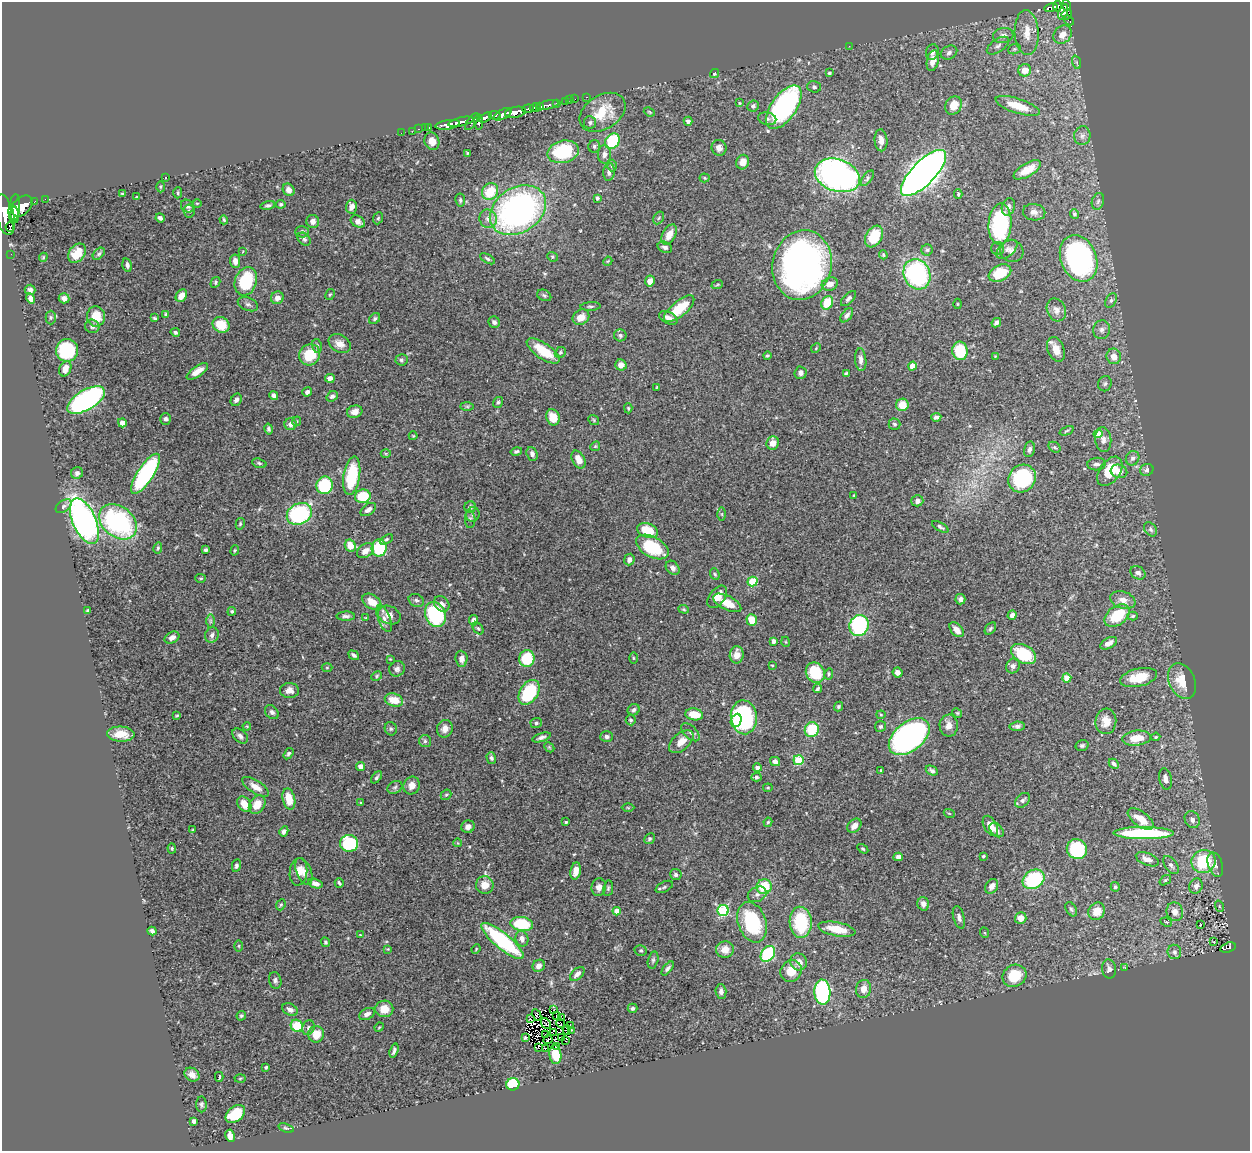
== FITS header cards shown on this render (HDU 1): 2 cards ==
NAXIS1  =                 1248
NAXIS2  =                 1149

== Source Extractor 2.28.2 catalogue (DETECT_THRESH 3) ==
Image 1248 x 1149 px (HDU 1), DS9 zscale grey, 1 PNG px = 1 image px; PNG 1252 x 1153 px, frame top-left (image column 1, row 1149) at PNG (2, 2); each listed source drawn as its Kron ellipse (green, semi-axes under 4 px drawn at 4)
Background 0.521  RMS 0.019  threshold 0.0563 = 3 sigma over >= 5 px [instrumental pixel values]
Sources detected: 496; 5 with non-positive FLUX_AUTO (blend fragments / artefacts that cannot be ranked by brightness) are neither listed nor drawn; the other 491 listed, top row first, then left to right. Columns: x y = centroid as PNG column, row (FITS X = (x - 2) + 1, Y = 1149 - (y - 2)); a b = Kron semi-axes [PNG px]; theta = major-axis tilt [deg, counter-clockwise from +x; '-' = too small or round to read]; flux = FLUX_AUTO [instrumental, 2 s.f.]
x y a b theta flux
1066 5 6 4 -66 120
1057 6 5 4 - 68
1051 8 7 4 14 100
1063 12 8 4 71 160
1067 15 5 5 - 47
1069 20 6 3 -44 11
1027 33 22 12 -87 21
1003 35 10 7 9 6.4
1062 35 10 8 45 13
849 46 2 2 - 0.64
998 46 13 6 34 5.5
1014 49 6 5 - 2
932 52 8 6 76 4.1
949 53 9 6 27 3.7
933 61 10 6 78 12
1076 62 7 4 -71 2.2
1025 70 6 6 - 15
714 73 5 4 - 2
829 73 3 3 - 1.6
814 87 7 5 -17 3.2
587 97 3 2 - 6.1
575 99 2 2 - 5.2
570 100 2 2 - 3.8
566 101 3 3 - 28
556 103 4 3 - 42
739 103 3 3 - 1.2
548 105 11 3 13 88
953 105 9 7 61 14
540 106 3 3 - 160
753 106 6 5 - 3.8
1018 106 23 7 -18 28
784 107 25 12 54 260
535 108 6 3 0 250
528 109 6 3 5 150
515 112 10 5 11 830
603 112 25 17 32 39
649 112 6 4 -22 1.5
503 114 9 5 28 290
495 115 6 3 -5 110
485 117 7 4 32 300
767 119 9 6 -13 4.1
688 121 4 4 - 5.8
461 122 13 3 14 470
472 122 10 4 55 90
479 122 7 3 -87 93
590 122 6 6 - 3
448 125 12 4 8 550
429 127 3 3 - 13
425 128 3 2 - 5.5
418 129 3 2 - 13
412 131 2 2 - 5.2
401 133 2 2 - 6.2
1082 136 9 8 - 6.1
881 140 11 6 -85 8.4
432 141 9 7 -71 11
612 141 8 6 53 71
594 146 6 6 - 2.8
719 148 8 7 - 6.8
563 152 16 11 15 92
467 153 3 2 - 1.1
604 154 9 6 88 5.3
743 162 7 6 - 9.9
612 165 6 4 88 2.5
1027 170 15 6 30 17
609 172 9 5 84 4.8
923 173 30 11 46 1400
837 175 23 16 -19 400
165 177 3 2 - 3.7
705 178 5 4 - 1.5
867 178 9 4 52 2.7
160 187 5 3 - 1.4
289 190 7 5 -55 6.8
490 191 9 7 51 36
122 193 4 2 - 0.91
178 193 6 4 88 1.8
958 194 5 4 - 1.7
136 197 3 2 - 1.1
597 198 4 3 - 2.4
45 199 2 2 - 5.1
460 200 6 5 - 2.2
1098 201 8 6 72 3.5
34 202 3 2 - 20
197 203 5 3 - 1.3
281 204 4 4 - 3
268 205 7 4 12 3.1
22 206 12 8 43 990
188 206 7 6 - 3.3
351 207 7 5 89 6.4
1008 207 9 6 73 4
14 208 14 5 83 640
518 210 30 22 33 430
189 211 6 5 - 2.2
1034 212 11 8 -9 6.3
1074 214 5 4 - 2.7
5 215 21 9 -76 1200
15 215 8 4 -83 340
160 218 5 3 - 3.5
378 218 6 4 67 1.7
659 218 7 5 58 2.4
488 219 9 8 - 8
224 220 4 3 - 1.5
313 221 6 6 - 6.8
358 221 7 5 -32 6.5
1000 224 20 11 86 130
10 227 5 3 - 60
302 232 6 5 - 3.7
669 235 11 6 63 12
874 236 12 8 59 34
304 239 7 5 -45 3.4
665 247 7 5 -25 4.5
998 249 6 6 - 3.6
1007 249 12 7 40 6.6
927 250 5 5 - 2.5
243 251 3 2 - 0.85
1012 251 12 10 -24 6.4
77 253 10 7 53 19
11 254 2 2 - 0.96
99 254 7 4 45 2.3
883 255 4 3 - 1.6
43 257 4 4 - 1.4
552 257 5 4 - 1.8
1079 258 24 18 -68 330
487 259 8 4 -29 2.5
235 261 7 5 -83 7.7
608 261 5 3 - 1.1
127 265 7 4 -76 3.8
802 265 35 29 77 570
1000 273 12 8 26 36
917 274 16 13 -65 170
246 281 14 11 70 63
650 281 5 4 - 9.2
215 282 6 4 59 2.1
830 284 8 6 22 9.5
717 285 6 3 20 1.6
30 290 5 5 - 3.8
330 294 6 4 60 1.7
544 295 7 5 -27 2.6
181 296 7 5 54 16
31 298 5 4 - 5.4
64 298 5 5 - 5.3
277 298 6 6 - 6.8
848 299 9 5 45 3.7
1111 300 8 5 63 3.2
827 303 7 5 61 39
248 304 10 6 -21 4.1
957 304 5 3 - 1
590 306 10 3 3 2.3
679 309 18 7 39 42
1056 310 12 9 -65 8.4
166 314 4 4 - 2.7
847 315 8 5 51 4.6
96 316 10 9 - 23
51 317 7 5 90 2.5
581 317 9 7 34 15
155 318 4 3 - 1.6
668 318 10 5 -26 7.7
375 319 6 5 - 2.4
494 322 6 5 - 3.9
996 323 5 4 - 4.2
221 325 9 7 -32 29
92 326 7 6 - 5.1
1102 330 9 8 - 5.4
175 332 5 4 - 2.9
620 335 6 6 - 2.8
340 344 12 8 -30 9.7
317 346 7 4 -76 2.4
816 348 5 4 - 1.3
1056 349 13 8 -68 15
67 350 11 11 - 90
543 351 19 7 -34 38
960 351 9 7 -83 50
560 352 6 5 - 2.1
310 355 11 10 - 35
767 356 4 4 - 1.7
995 356 3 3 - 0.92
1114 356 8 7 - 11
401 360 6 6 - 2.8
861 360 11 5 -85 6.5
621 365 6 5 - 9.3
912 366 4 4 - 13
65 369 8 5 66 12
197 371 12 5 35 13
801 373 6 6 - 5.6
846 373 3 3 - 1.8
330 378 5 4 - 6.7
1105 384 8 6 71 3.3
657 387 3 2 - 0.98
307 392 5 4 - 4.2
274 396 5 4 - 4.6
332 396 6 5 - 3.5
86 400 21 9 31 360
236 400 6 5 - 3.7
498 402 5 4 - 2.1
902 405 6 6 - 21
467 406 7 4 -1 2.2
628 408 5 4 - 1.7
355 412 8 6 16 7.7
553 417 8 6 -68 20
936 417 5 4 - 3.6
166 419 6 5 - 3.2
594 420 6 4 -38 1.6
297 421 5 4 - 1.4
122 423 4 4 - 8.9
291 424 6 6 - 6.2
895 424 6 5 - 2.8
269 429 5 4 - 2.6
1067 431 7 3 22 1.8
1098 434 4 4 - 16
413 436 4 4 - 1.2
1103 440 12 8 -85 6.3
773 443 7 6 - 11
595 446 5 4 - 1.5
1055 447 6 5 - 2.3
1029 449 8 5 76 4.6
516 451 6 4 14 2.7
386 453 5 3 - 1.2
532 454 7 5 -69 4.6
1133 458 7 6 - 4
578 459 9 6 -62 12
259 463 7 4 -15 2.1
1096 464 9 6 6 4.7
1147 470 7 6 - 4.5
1110 471 16 10 54 36
1119 471 8 6 -16 9.6
77 473 6 5 - 4.3
146 474 23 8 57 200
352 476 19 8 81 66
1022 478 14 13 - 100
325 485 9 8 - 81
854 495 4 2 - 1
363 496 8 6 10 47
917 501 6 5 - 5.2
64 506 9 5 36 3.7
470 507 5 5 - 4
368 510 9 5 35 6.2
299 514 13 10 26 130
473 514 7 6 - 3.6
722 514 6 4 -89 1.8
470 519 9 5 -89 2.7
84 521 24 11 -66 480
118 522 21 15 -38 190
240 524 6 4 75 1.8
940 527 9 4 -30 2.8
1150 529 8 5 -52 3.1
648 531 10 7 -21 41
386 539 7 4 32 2
350 546 6 5 - 17
652 547 18 10 -29 67
158 548 5 3 - 1.8
379 548 8 7 - 68
206 550 4 3 - 2.3
235 550 5 4 - 1.7
365 551 9 6 34 9.7
629 560 6 5 - 5.2
673 568 8 6 -48 5.8
1138 573 8 6 -32 5
715 574 6 4 -67 1.9
201 578 5 4 - 1.7
753 582 5 4 - 58
717 597 13 7 52 11
960 599 5 5 - 3.6
416 600 8 6 -25 3.2
1123 600 13 8 -19 11
372 602 10 7 -34 16
727 603 15 7 -26 22
442 604 8 6 -46 5.3
684 609 5 4 - 1.5
88 610 3 3 - 1.7
232 611 4 4 - 2.4
435 614 13 10 -67 140
389 615 12 9 -23 8.9
1012 615 5 4 - 5.7
346 616 9 4 0 3.7
1117 616 14 9 36 50
1133 616 5 4 - 2.4
366 618 4 3 - 0.98
384 619 14 6 -68 7.6
473 620 5 4 - 5.8
752 620 6 5 - 26
210 621 6 4 90 2.1
859 626 11 9 69 160
990 628 7 4 51 2.2
478 629 6 4 -49 2
957 630 9 5 -48 10
212 635 8 7 - 4.8
172 638 8 5 28 5.9
774 641 4 4 - 5.9
786 642 5 3 - 1.1
1109 643 9 5 28 8.1
1024 654 13 9 -29 65
354 655 6 4 -36 3.1
737 655 8 7 - 11
633 658 5 3 - 1.2
390 659 4 4 - 0.98
461 659 8 6 -85 6.9
527 659 8 7 - 54
772 665 3 2 - 1.2
1013 666 7 6 - 4.3
327 668 5 3 - 1.3
397 669 8 7 - 4.9
897 672 5 5 - 5.7
815 673 10 9 - 41
829 674 5 3 - 1.5
377 676 6 4 25 1.8
1067 678 4 4 - 20
1139 678 19 9 13 35
1182 681 18 13 -64 30
817 689 5 3 - 2.2
289 690 9 7 -3 8.7
529 692 14 9 57 84
394 700 9 6 -15 24
839 706 5 4 - 2.1
634 710 6 5 - 3.6
272 712 8 6 -45 3.7
957 713 5 4 - 1.6
694 714 9 6 -10 23
177 715 4 3 - 1.3
881 715 4 4 - 1.4
744 717 17 13 -86 160
631 720 5 5 - 2.4
736 720 7 5 67 14
1106 721 13 10 84 17
536 723 5 5 - 3.3
247 726 4 3 - 1.1
881 726 5 5 - 2.5
949 726 11 9 -89 9.8
1017 726 7 4 3 3.6
391 729 7 6 - 2.4
445 729 9 7 69 8.7
812 730 7 7 - 48
690 732 11 6 -44 4.6
121 734 14 7 -2 19
240 736 9 6 -42 4.8
541 737 9 4 17 4.4
607 737 6 5 - 3.6
909 737 23 14 38 430
1156 737 4 3 - 1.5
1136 738 14 7 6 24
425 741 6 6 - 2.8
681 742 14 8 42 12
1082 745 6 5 - 2.7
549 747 6 4 -45 1.5
288 754 6 4 56 2.8
491 758 6 4 -74 3.1
798 760 5 5 - 61
775 761 5 4 - 6.8
1114 764 5 3 - 2.9
360 766 4 4 - 6.1
757 767 4 3 - 5.2
881 770 3 3 - 1.3
932 770 6 4 -28 3.8
377 777 7 4 50 2.6
756 777 5 4 - 2.5
1165 779 11 6 -77 7.5
412 785 9 8 - 10
255 787 15 6 -32 11
395 787 8 6 28 3.1
768 788 5 3 - 1.3
446 795 6 4 40 2
289 799 11 6 -77 23
1023 800 9 6 44 4.1
361 803 3 3 - 1.1
244 804 8 6 -54 19
257 805 10 7 54 19
628 808 6 4 -2 1.6
949 813 5 3 - 1.1
1141 819 15 7 -37 21
1192 819 9 7 -63 5.6
566 822 3 3 - 1.7
768 822 5 4 - 1.9
854 826 8 6 45 7.9
990 826 11 6 -61 14
468 827 7 6 - 6.8
193 830 3 3 - 1.1
996 830 8 5 -45 5.6
284 831 5 4 - 4.8
1144 833 30 6 0 130
649 839 6 5 - 2.1
349 843 9 8 - 79
458 843 4 3 - 0.89
172 848 5 4 - 1.5
863 849 6 4 -31 1.6
1077 849 10 9 - 72
983 856 4 3 - 1.6
898 857 4 4 - 4.5
1147 859 12 6 -21 9.7
1203 861 12 11 - 66
236 865 6 4 80 3.3
1171 865 10 6 -54 4.1
1215 865 12 7 -72 5.6
304 871 14 7 -68 8.9
576 871 9 5 80 9.9
298 872 14 9 84 12
676 875 6 5 - 4.2
1034 879 11 9 31 93
1165 880 6 4 36 1.9
339 883 5 3 - 2.4
315 884 7 4 -17 5.7
485 885 9 8 - 14
992 886 8 6 58 7.4
1196 886 8 6 63 4.8
599 887 9 7 82 6.6
664 887 9 5 27 3.3
764 887 7 7 - 45
1115 887 5 4 - 2.4
608 888 8 5 81 2.3
757 894 10 7 26 4.8
923 904 6 6 - 6.3
281 905 6 4 67 1.6
1219 906 6 3 -72 0.74
1071 909 8 5 -59 2.5
723 910 5 5 - 120
617 911 4 4 - 13
1097 911 9 8 - 17
1175 912 9 8 - 9.9
959 917 11 5 -75 5.2
1021 918 6 6 - 10
752 922 21 14 -69 93
801 922 15 11 -86 75
1166 922 6 4 -23 1.5
522 924 11 7 -7 61
1200 925 3 2 - 0.86
837 929 19 7 -11 26
152 931 4 4 - 3.5
985 933 5 3 - 1.2
360 935 3 3 - 0.91
522 939 8 6 -70 7
502 941 27 8 -40 130
325 942 5 4 - 2.2
1214 942 3 2 - 1.8
239 946 6 4 -90 1.4
1228 948 8 4 17 72
388 949 3 3 - 1
476 949 5 3 - 1.1
725 949 9 8 - 13
641 950 6 5 - 2.2
1174 952 7 7 - 4
768 954 9 6 54 93
653 960 9 5 75 2.8
799 962 9 8 - 9.7
539 966 6 5 - 8.5
668 968 8 4 51 3.5
1125 968 4 2 - 0.86
1109 969 9 7 -81 5
791 971 11 10 - 20
577 974 9 5 44 6.8
1014 976 12 10 30 38
275 980 8 6 -77 3.5
863 989 9 7 81 11
721 992 7 5 -87 4.9
822 992 12 8 -87 160
632 1008 5 4 - 2.6
384 1009 9 8 - 16
290 1010 8 5 -27 5.1
553 1010 3 2 - 1.5
367 1014 8 5 28 5.6
537 1015 6 2 -63 0.7
557 1015 3 2 - 1.9
241 1016 5 4 - 1.8
561 1018 4 3 - 0.55
530 1019 3 2 - 1.4
561 1023 4 2 - 1.2
546 1024 6 2 -52 0.75
297 1026 6 6 - 54
570 1026 3 2 - 1.8
379 1027 5 4 - 1.2
308 1028 7 6 - 3.5
567 1030 5 3 - 0.97
572 1030 2 2 - 0.97
553 1033 3 2 - 1.3
316 1034 8 8 - 21
545 1034 3 2 - 2.2
525 1037 3 3 - 1.2
561 1037 4 2 - 1.1
548 1040 5 2 - 1.5
566 1041 2 2 - 2.2
556 1047 3 2 - 2.2
539 1048 3 2 - 1.7
545 1049 4 2 - 0.29
394 1051 7 3 73 3.3
555 1054 9 6 -83 35
266 1067 3 3 - 1.6
192 1075 8 6 -36 7.2
219 1077 5 2 - 7.1
240 1078 5 3 - 1.1
513 1084 6 6 - 75
201 1104 8 5 -87 2.8
235 1114 11 7 39 42
194 1121 4 4 - 6.6
286 1128 8 4 -18 1.9
230 1136 6 4 -81 9.5
At the frame edge (FLAGS 8, measured only in part): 1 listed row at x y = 5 215
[5 non-positive-flux detections neither listed nor drawn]